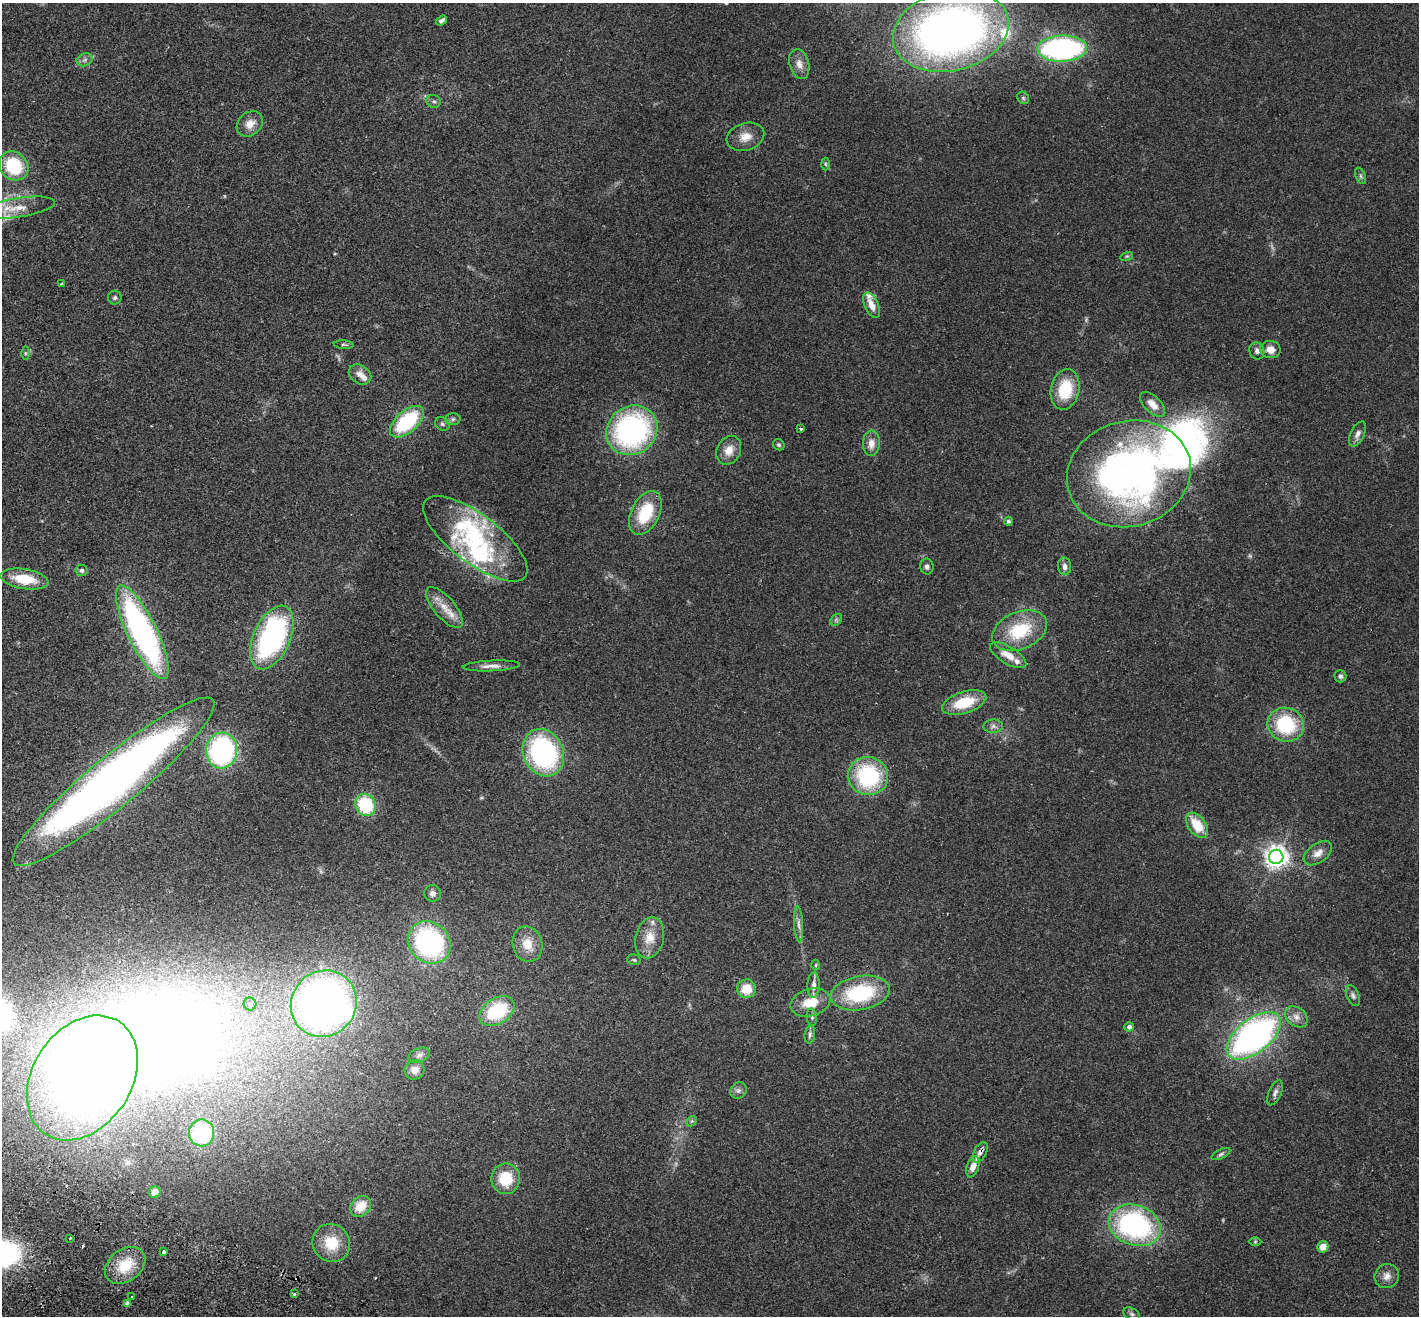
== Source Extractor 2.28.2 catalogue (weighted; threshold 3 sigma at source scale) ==
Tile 7 of 4 x 4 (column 3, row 2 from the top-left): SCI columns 2865-4281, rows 2829-4142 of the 5732 x 5790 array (HDU 1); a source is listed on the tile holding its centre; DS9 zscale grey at full resolution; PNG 1421 x 1318 px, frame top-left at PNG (2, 3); each listed source drawn as its Kron ellipse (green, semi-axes under 4 px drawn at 4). Shown black and unused: <1% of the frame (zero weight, under 2 of 3 exposures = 3% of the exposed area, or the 3 px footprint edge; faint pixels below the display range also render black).
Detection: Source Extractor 2.28.2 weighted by HDU 2 'WHT'; one run over the whole footprint, this tile lists its part. Background 0.0681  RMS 0.0082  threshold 0.0369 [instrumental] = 3 sigma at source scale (4.5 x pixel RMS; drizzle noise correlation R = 1.50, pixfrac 1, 0.05/0.05 arcsec/px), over >= 5 px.
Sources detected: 124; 2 too faint to see at this stretch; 4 inside a brighter object's white glare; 1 cosmic-ray / hot-pixel residue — neither listed nor drawn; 12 inside a brighter listed object's ellipse — not listed separately; the other 105 listed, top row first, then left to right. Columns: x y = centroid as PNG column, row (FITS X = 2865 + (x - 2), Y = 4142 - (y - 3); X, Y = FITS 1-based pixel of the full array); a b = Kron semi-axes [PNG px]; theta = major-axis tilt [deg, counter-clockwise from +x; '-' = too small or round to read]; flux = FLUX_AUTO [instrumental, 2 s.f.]
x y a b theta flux
442 21 6 4 35 2
951 31 59 40 13 480
1062 49 25 13 2 180
85 60 8 6 21 2.5
799 64 15 9 -74 6.5
1023 98 7 5 -47 1.6
434 101 7 6 - 1.9
250 124 14 11 39 8.4
745 137 19 13 17 9.8
825 164 6 4 -88 1.2
14 166 16 13 -43 44
1361 176 9 5 -68 1.7
18 208 37 9 9 17
1127 256 6 4 18 1.1
61 284 3 3 - 0.74
115 298 7 6 - 1.6
871 305 14 7 -66 8.3
344 345 10 4 -5 1.3
1270 349 10 8 -9 7.9
1257 351 8 7 - 3.6
25 353 6 4 -90 1.2
360 374 12 9 -33 5.4
1065 389 20 14 78 31
1152 404 15 8 -44 7.6
453 419 7 6 - 1.9
407 422 20 11 42 61
442 424 7 6 - 1.8
801 429 3 3 - 0.94
632 430 26 24 35 170
1358 434 13 6 65 4
871 443 13 8 89 7.2
779 445 6 5 - 1.4
729 450 15 11 64 9.8
1129 474 62 52 16 380
645 513 23 14 63 35
1008 521 4 4 - 1.9
475 539 63 24 -37 78
927 566 8 6 -79 2.7
1064 566 9 6 -84 4.4
81 570 6 5 - 2.2
24 579 24 10 -9 24
444 607 25 10 -49 12
836 620 6 5 - 1.5
1020 631 29 18 22 41
142 632 51 15 -64 230
272 638 34 18 65 150
1008 655 20 8 -31 11
491 666 29 5 2 6
1340 676 6 6 - 2.2
964 702 23 10 18 29
1286 725 18 17 - 51
993 726 9 6 3 2.9
222 750 18 15 83 140
543 753 24 20 -64 130
868 776 20 19 - 75
113 782 129 25 39 640
365 805 11 10 - 48
1197 825 14 8 -53 19
1318 853 16 9 36 6.5
1276 857 7 7 - 610
432 893 8 8 - 3.1
799 924 18 4 -86 3.7
650 938 21 14 76 14
429 942 23 20 -43 140
527 944 18 14 -76 13
634 960 7 5 -14 1.4
816 965 5 3 - 0.85
813 985 13 6 87 4.8
746 989 9 9 - 15
860 993 30 17 10 61
1353 996 11 6 -65 2.6
810 1002 20 13 16 18
250 1004 6 6 - 2.3
324 1004 34 32 50 510
497 1011 19 13 33 47
812 1017 8 5 -84 1.9
1296 1017 12 9 -37 5.7
1129 1027 5 4 - 3.5
810 1035 9 5 82 2.2
1254 1036 32 17 38 270
419 1055 11 7 23 3.3
415 1070 10 9 - 6.2
82 1078 67 49 56 1000
738 1091 8 7 - 2.8
1275 1093 13 6 66 3.2
692 1121 6 4 44 1.1
202 1133 13 12 - 51
980 1152 11 6 61 3.6
1221 1154 10 4 26 1.8
973 1167 11 6 70 7.1
506 1179 15 14 - 25
155 1192 6 5 - 10
361 1206 11 9 44 14
1135 1225 27 20 -19 150
70 1238 3 3 - 1.3
1255 1242 6 4 1 1
331 1243 19 18 - 20
1323 1247 6 5 - 8.3
163 1252 3 3 - 8
125 1265 22 16 37 26
1387 1276 12 11 - 6
294 1294 3 3 - 1.5
132 1297 3 3 - 3.7
127 1304 4 4 - 17
1132 1314 9 5 -27 2
Overlapping masked pixels (flux is a lower limit): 1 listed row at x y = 980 1152
Isophote crosses this tile's border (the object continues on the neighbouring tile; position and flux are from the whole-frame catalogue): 1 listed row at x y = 18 208